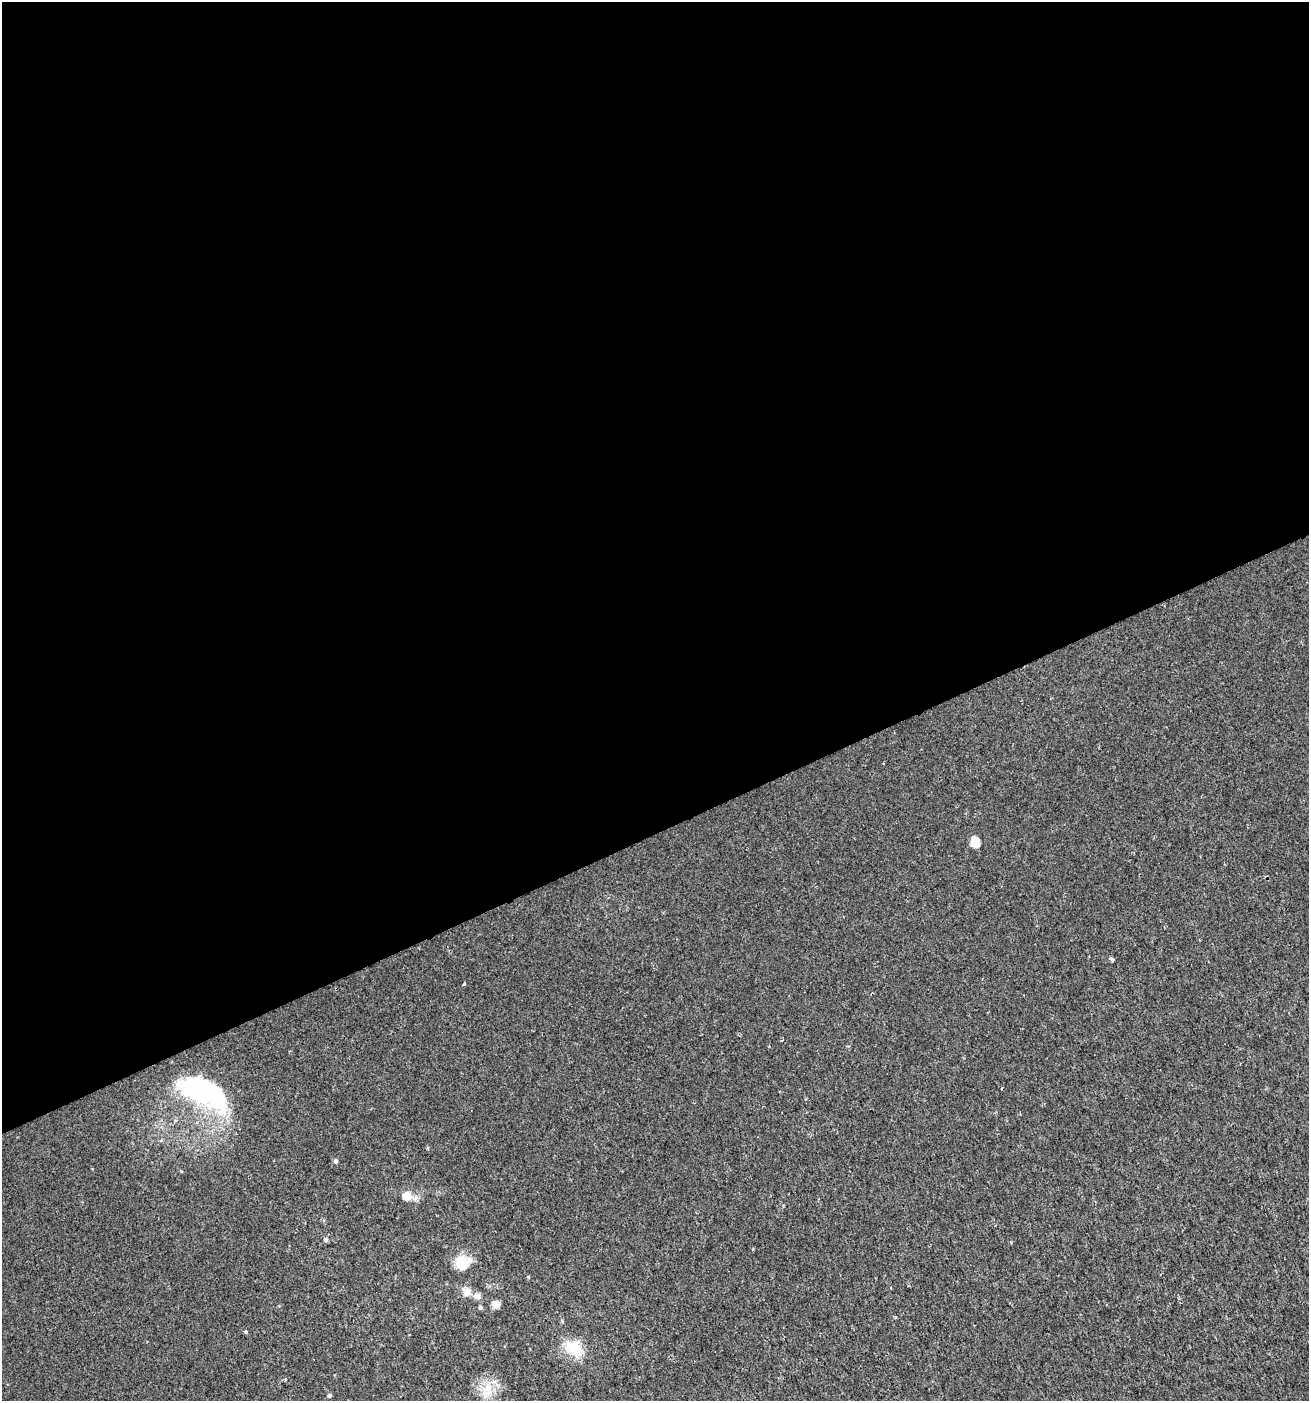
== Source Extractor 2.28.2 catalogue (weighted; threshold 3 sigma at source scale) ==
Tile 2 of 4 x 4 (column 2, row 1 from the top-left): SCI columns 1391-2697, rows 4201-5599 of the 5452 x 5599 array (HDU 1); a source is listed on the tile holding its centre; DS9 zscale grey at full resolution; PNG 1311 x 1403 px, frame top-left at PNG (2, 2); no overlay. Shown black and unused: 59% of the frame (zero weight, under 2 of 3 exposures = <1% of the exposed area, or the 3 px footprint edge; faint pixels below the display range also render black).
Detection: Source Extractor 2.28.2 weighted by HDU 2 'WHT'; one run over the whole footprint, this tile lists its part. Background 0.00179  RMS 0.0037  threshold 0.0168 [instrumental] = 3 sigma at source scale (4.5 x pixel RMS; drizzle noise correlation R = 1.50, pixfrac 1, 0.0396/0.0396 arcsec/px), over >= 5 px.
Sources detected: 17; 1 inside a brighter object's white glare — not listed; the other 16 listed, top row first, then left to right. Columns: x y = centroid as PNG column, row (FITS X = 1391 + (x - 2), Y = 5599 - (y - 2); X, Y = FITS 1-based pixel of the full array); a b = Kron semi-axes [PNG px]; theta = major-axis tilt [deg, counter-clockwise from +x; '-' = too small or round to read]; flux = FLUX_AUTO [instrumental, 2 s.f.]
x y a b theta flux
975 842 6 5 - 13
1113 960 4 4 - 1.2
464 984 3 3 - 0.72
198 1086 60 20 -33 58
335 1161 5 5 - 0.73
406 1196 9 8 - 4.5
326 1239 5 5 - 0.89
462 1263 21 17 27 6.6
467 1292 12 10 76 2.6
477 1296 10 9 - 1.7
496 1304 9 8 - 1.7
480 1308 5 5 - 0.56
245 1332 3 3 - 1.3
574 1348 26 19 -26 9
488 1389 17 13 -80 6.1
329 1396 5 4 - 0.61